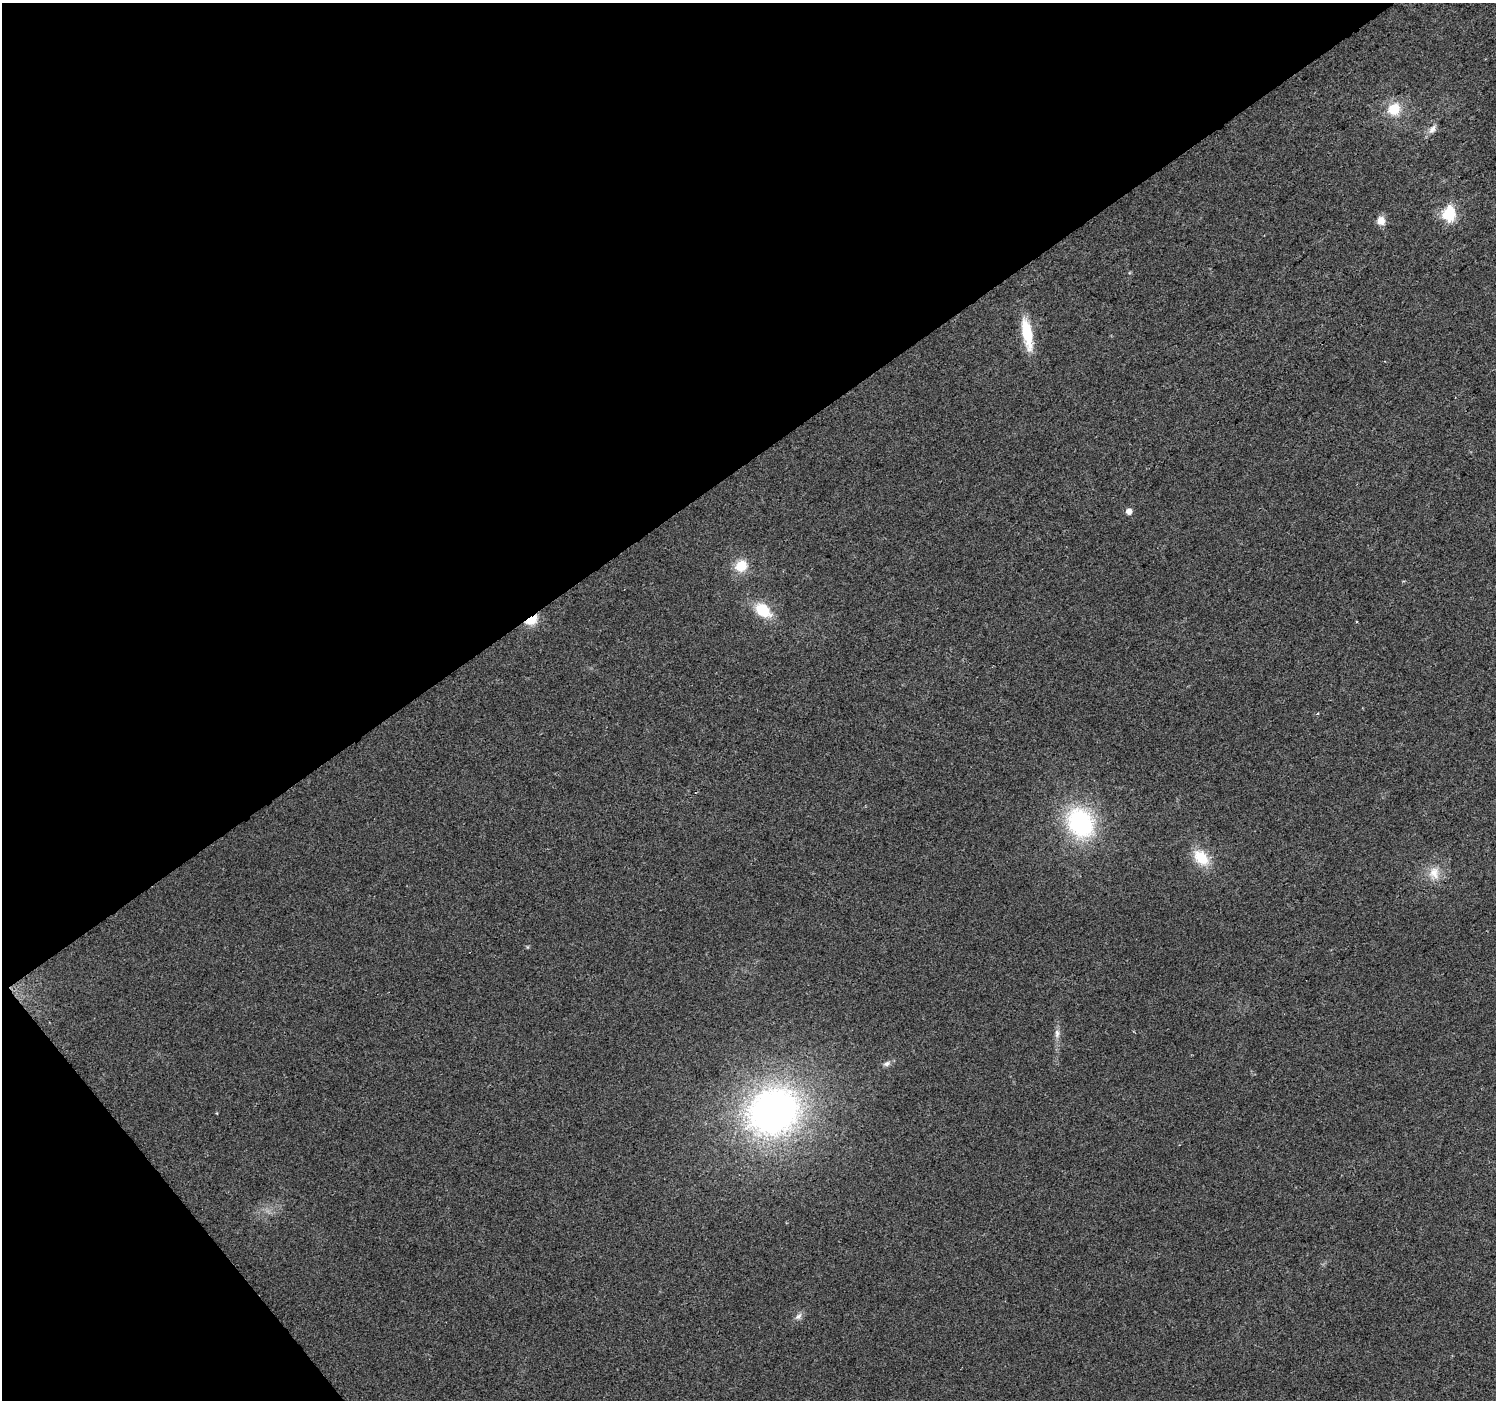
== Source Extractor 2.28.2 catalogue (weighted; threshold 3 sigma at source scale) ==
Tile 5 of 4 x 4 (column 1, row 2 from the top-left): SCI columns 1-1494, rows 2928-4325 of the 5978 x 5921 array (HDU 1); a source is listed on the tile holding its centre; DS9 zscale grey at full resolution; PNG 1498 x 1402 px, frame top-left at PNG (2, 3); no overlay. Shown black and unused: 36% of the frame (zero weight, under 2 of 3 exposures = <1% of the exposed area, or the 3 px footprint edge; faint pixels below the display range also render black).
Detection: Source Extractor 2.28.2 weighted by HDU 2 'WHT'; one run over the whole footprint, this tile lists its part. Background 0.0727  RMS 0.0088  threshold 0.0398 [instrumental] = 3 sigma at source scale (4.5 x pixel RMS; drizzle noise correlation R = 1.50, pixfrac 1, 0.0396/0.0396 arcsec/px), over >= 5 px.
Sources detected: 17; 1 cosmic-ray / hot-pixel residue — not listed; the other 16 listed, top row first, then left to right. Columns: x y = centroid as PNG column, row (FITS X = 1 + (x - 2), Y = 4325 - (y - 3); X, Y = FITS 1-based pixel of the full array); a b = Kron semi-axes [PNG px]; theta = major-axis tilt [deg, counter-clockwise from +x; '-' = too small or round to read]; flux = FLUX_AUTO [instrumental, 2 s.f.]
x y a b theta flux
1394 109 16 14 47 20
1432 129 14 7 59 5.3
1448 214 7 6 - 120
1381 220 10 9 - 7.8
1027 334 34 10 -79 35
1129 511 5 5 - 6.5
741 566 14 12 37 18
763 610 18 12 -37 28
531 620 15 9 28 15
1080 823 32 26 -59 110
1201 858 23 15 -49 23
1434 873 18 15 -82 14
1057 1033 13 6 87 4.5
887 1064 10 7 25 3.3
773 1111 62 52 30 370
798 1316 11 7 42 3.6
Overlapping masked pixels (flux is a lower limit): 1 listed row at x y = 531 620